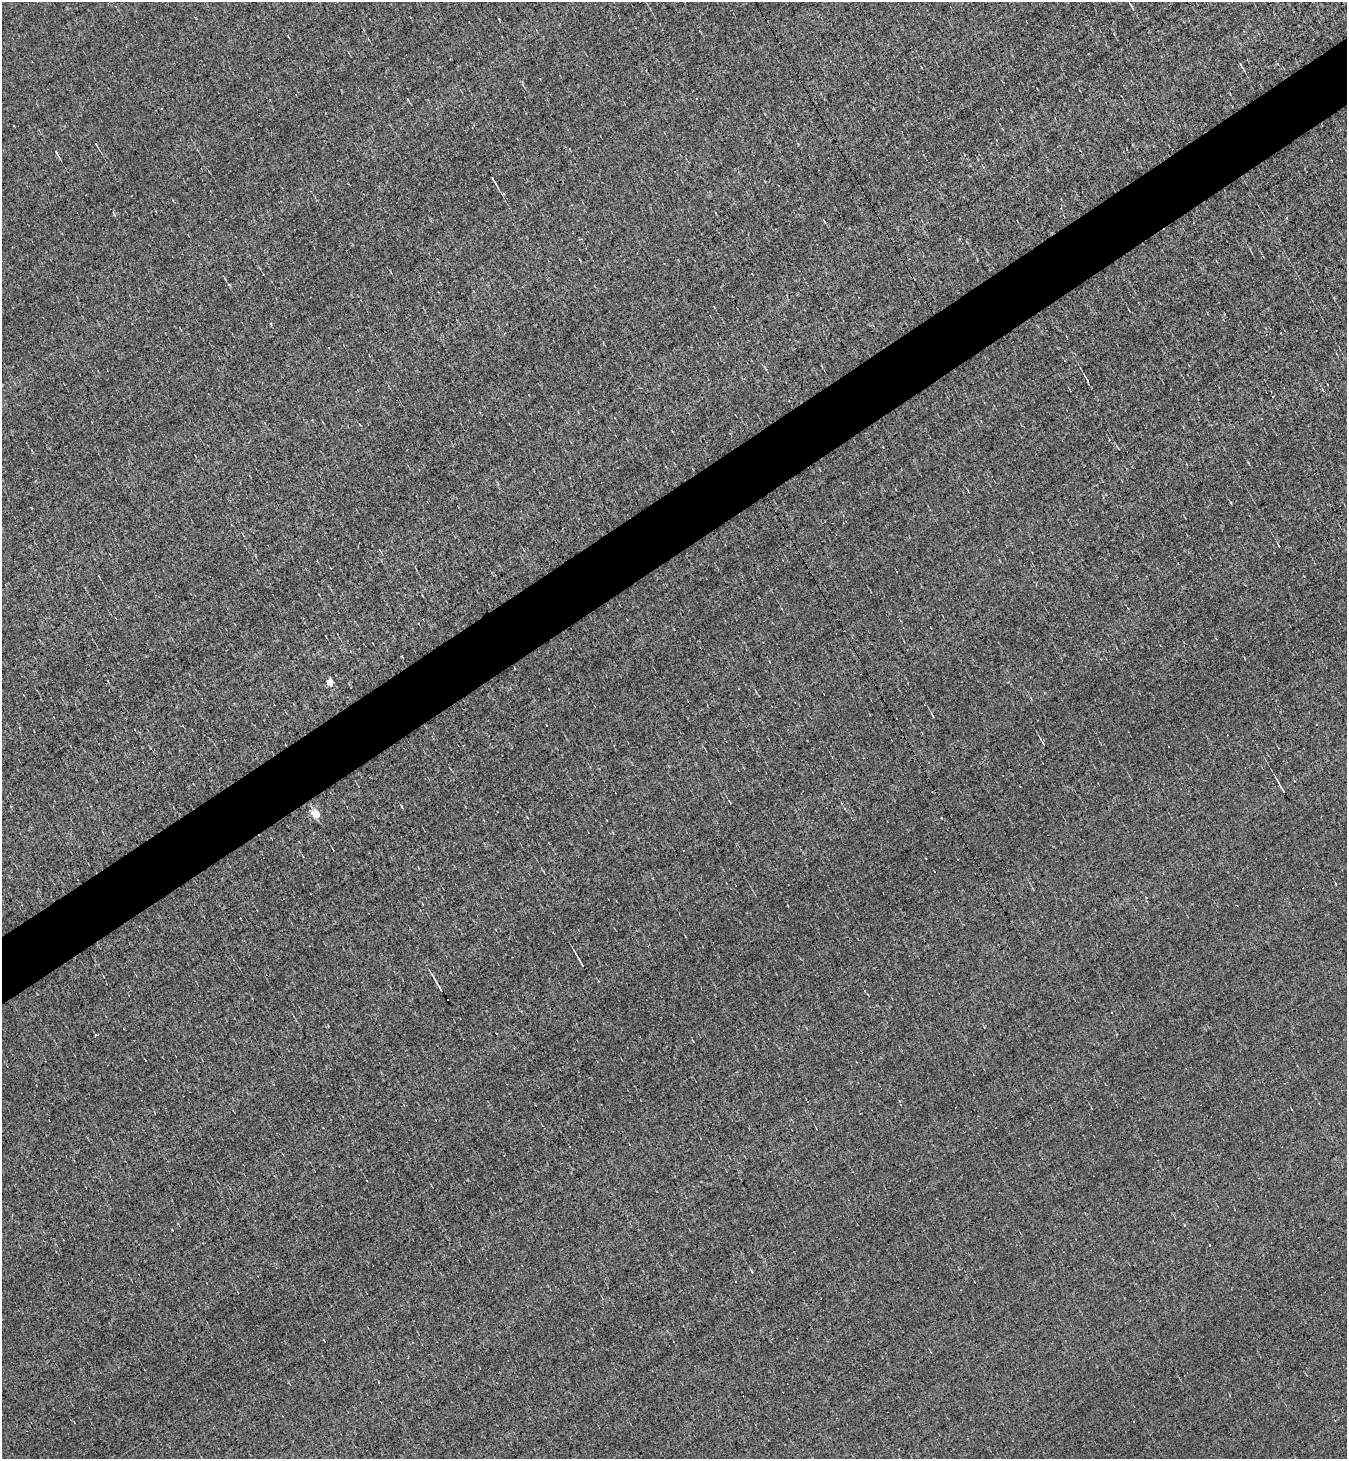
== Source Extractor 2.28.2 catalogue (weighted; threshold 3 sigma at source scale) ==
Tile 10 of 4 x 4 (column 2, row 3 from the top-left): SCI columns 1497-2841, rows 1457-2913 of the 5822 x 5826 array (HDU 1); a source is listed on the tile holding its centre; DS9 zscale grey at full resolution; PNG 1349 x 1461 px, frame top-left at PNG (2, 2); no overlay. Shown black and unused: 5% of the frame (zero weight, under 3 of 5 exposures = <1% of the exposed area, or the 3 px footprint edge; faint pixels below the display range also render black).
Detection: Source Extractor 2.28.2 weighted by HDU 2 'WHT'; one run over the whole footprint, this tile lists its part. Background 0.00525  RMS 0.045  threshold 0.201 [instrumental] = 3 sigma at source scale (4.5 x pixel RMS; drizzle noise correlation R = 1.50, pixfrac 1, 0.05/0.05 arcsec/px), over >= 5 px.
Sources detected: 29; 12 cosmic-ray / hot-pixel residue — not listed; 1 inside a brighter listed object's ellipse — not listed separately; the other 16 listed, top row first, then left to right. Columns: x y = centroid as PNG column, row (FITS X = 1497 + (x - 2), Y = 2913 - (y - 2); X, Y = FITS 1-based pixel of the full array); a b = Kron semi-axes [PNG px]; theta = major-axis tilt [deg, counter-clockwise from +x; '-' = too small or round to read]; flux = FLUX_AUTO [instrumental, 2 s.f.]
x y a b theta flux
1241 65 8 2 -61 5.9
14 126 3 3 - 10
96 145 4 2 - 3.3
56 152 5 3 - 4.5
494 181 17 3 -60 12
1087 380 7 3 -67 6.9
329 682 5 4 - 68
1043 743 4 2 - 3.3
1169 746 3 2 - 7.3
1282 788 13 2 -60 12
730 802 4 2 - 3.4
316 814 5 5 - 170
581 962 13 2 -60 14
437 984 22 3 -61 16
1185 1225 3 3 - 5.8
752 1272 4 3 - 4.2